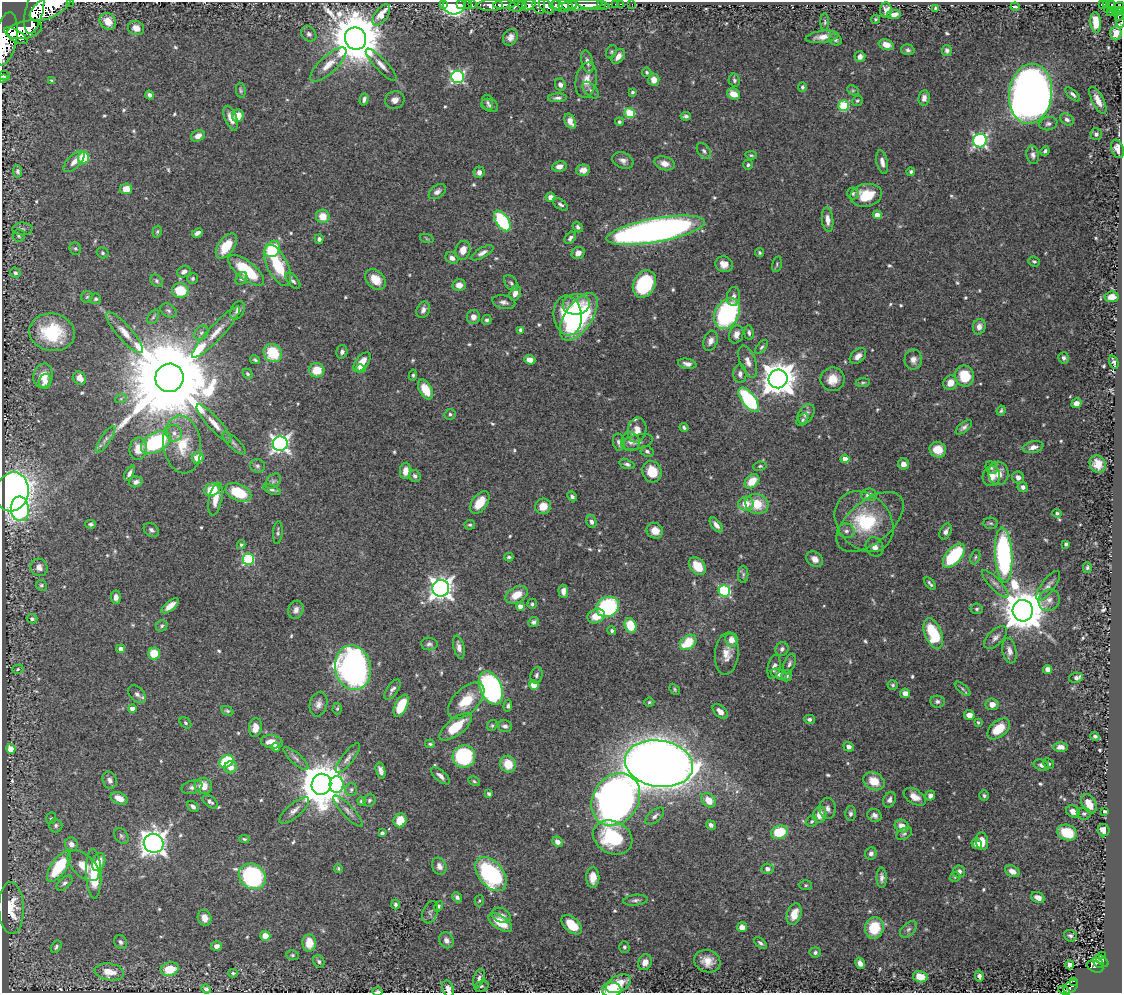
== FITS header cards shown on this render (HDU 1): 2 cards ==
NAXIS1  =                 1120
NAXIS2  =                  991

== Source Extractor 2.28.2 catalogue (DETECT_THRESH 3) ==
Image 1120 x 991 px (HDU 1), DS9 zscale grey, 1 PNG px = 1 image px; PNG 1124 x 995 px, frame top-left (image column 1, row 991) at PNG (2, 2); each listed source drawn as its Kron ellipse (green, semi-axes under 4 px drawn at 4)
Background 0.546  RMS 0.016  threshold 0.047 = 3 sigma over >= 5 px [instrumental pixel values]
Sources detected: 621; of the 621, the 500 brightest by FLUX_AUTO listed and drawn (121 fainter detections omitted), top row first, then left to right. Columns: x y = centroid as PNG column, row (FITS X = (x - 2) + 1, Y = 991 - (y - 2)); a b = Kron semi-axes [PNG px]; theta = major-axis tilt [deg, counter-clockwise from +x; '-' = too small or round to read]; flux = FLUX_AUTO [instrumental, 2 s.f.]
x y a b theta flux
70 2 2 2 - 32
443 4 3 2 - 12
461 4 3 2 - 16
468 4 3 2 - 11
601 4 3 3 - 80
615 4 2 2 - 5.6
620 4 3 2 - 18
632 4 2 2 - 4.2
1106 4 4 3 - 110
454 5 11 9 5 220
472 5 3 2 - 25
490 5 13 5 1 1100
504 5 11 4 1 850
522 5 4 3 - 120
529 5 7 5 29 500
539 5 9 6 -81 400
556 5 7 4 -5 680
562 5 10 6 -6 820
572 5 5 4 - 340
581 5 22 5 3 770
593 5 17 5 -6 280
1102 5 4 3 - 48
1112 5 4 3 - 110
51 6 23 10 29 3900
517 6 8 5 6 280
546 6 9 5 -40 350
1015 7 4 3 - 1.9
1118 7 6 4 34 140
936 8 4 3 - 2.5
1107 9 3 2 - 1.8
886 10 8 6 89 5.9
34 11 23 9 77 3100
1119 11 3 2 - 65
1110 12 2 2 - 4.2
1115 12 4 3 - 44
894 14 7 4 6 6
1119 14 7 3 72 110
381 15 12 6 53 17
876 19 4 4 - 1.8
108 21 9 7 -51 13
1120 21 7 3 -87 35
825 22 9 4 90 2
1096 22 10 5 -85 18
136 28 8 7 - 9
24 30 18 8 12 2800
1116 33 7 5 84 8
309 34 8 6 -46 3.7
16 36 13 5 -32 1000
510 37 8 7 - 5.7
822 37 16 6 7 9.3
355 38 11 10 - 7200
6 39 27 11 79 3300
835 40 6 5 - 2.2
886 45 8 5 -17 9.1
908 50 7 5 -17 2.5
947 50 5 5 - 3.3
611 52 7 5 60 1.6
618 56 8 5 53 7.3
860 56 5 5 - 5.2
587 62 11 5 -77 4.8
328 65 23 8 43 15
381 65 21 6 -47 8.4
647 72 5 4 - 1.9
4 76 6 4 -8 1.8
458 77 6 6 - 210
2 79 3 2 - 3.4
586 80 18 10 80 12
654 80 6 5 - 10
734 80 6 5 - 2.8
52 81 4 3 - 1.6
560 85 6 5 - 4.2
802 87 5 4 - 2
241 90 7 4 -80 1.9
590 90 10 6 -47 3.6
853 90 6 4 -27 1.6
632 92 4 3 - 1.6
734 94 7 5 -30 12
1030 94 30 21 83 1500
1073 94 9 4 -42 2.8
150 95 4 4 - 3.5
557 98 9 4 2 3.2
924 98 8 5 84 5.5
364 99 6 4 73 3.1
395 100 10 8 22 6.5
1098 100 15 6 -62 9.6
857 101 5 5 - 1.7
488 102 8 5 -80 2.7
490 105 9 6 -21 2.9
843 106 5 5 - 66
629 113 5 5 - 57
238 116 6 6 - 13
686 116 5 4 - 2.5
231 118 13 6 -69 10
1067 119 7 5 -32 3.2
570 121 8 5 -64 8.6
619 122 4 4 - 2.3
1048 124 9 6 12 3.6
1096 134 6 5 - 3.1
198 136 7 5 25 6.7
980 141 7 6 - 230
1118 149 9 6 -70 8.4
704 151 9 6 -52 3.1
1045 151 5 3 - 2.2
751 155 6 4 -9 1.8
1033 155 9 6 -81 3.9
84 158 6 5 - 44
623 160 11 8 -21 5.6
74 161 13 6 45 7.4
882 162 12 5 -78 6.2
664 163 10 7 -16 9.7
748 165 5 5 - 1.9
559 166 7 5 12 6
583 170 7 5 4 6.3
18 171 6 4 -84 2.6
479 172 6 5 - 5
911 172 4 4 - 2.5
126 189 6 5 - 13
437 192 10 6 36 4.6
853 193 6 6 - 2.3
866 195 16 11 10 30
550 197 5 4 - 5.8
560 204 8 4 -35 2.9
877 215 4 4 - 7.8
323 216 7 6 - 16
828 220 12 5 -84 7.7
502 221 12 6 -56 80
578 227 5 4 - 2.8
22 229 10 6 1 3.5
656 230 50 12 10 690
157 232 6 4 74 1.6
197 233 6 4 26 3.8
19 235 6 6 - 2.4
570 238 7 5 48 3.2
319 239 5 4 - 3
427 239 7 4 -19 1.6
226 246 14 8 54 28
75 249 6 5 - 2.1
272 249 9 7 48 66
463 250 9 7 75 11
102 253 6 5 - 2.2
482 253 12 5 30 4.7
578 253 7 5 35 6.7
760 253 5 4 - 1.7
452 258 7 5 -31 5.9
1034 261 6 4 -21 1.8
724 264 9 8 - 8.8
777 264 8 4 78 1.9
278 266 22 10 -64 44
246 270 22 9 -39 58
184 272 7 5 28 4.4
15 273 5 5 - 2
193 279 5 5 - 2.5
241 279 7 5 50 2.7
375 280 12 8 -44 17
156 281 7 5 -47 2.2
293 281 10 5 -51 3.2
511 283 9 5 -52 2.7
644 284 14 11 63 90
459 285 6 6 - 7.9
180 290 8 7 - 31
515 293 8 5 74 7.1
733 296 9 6 81 5.3
87 297 6 5 - 2.1
1112 297 7 5 8 8.2
96 299 5 5 - 2.2
504 302 12 6 -12 4.3
576 304 13 10 6 18
168 310 9 6 -32 3.1
238 310 10 6 62 5.4
423 310 8 6 65 4.9
727 313 16 12 59 150
568 315 20 14 -82 46
153 317 8 5 60 2.1
473 317 7 6 - 5.8
579 317 27 13 56 140
487 320 5 4 - 2.5
979 327 8 6 75 6.5
521 330 4 4 - 5.8
52 332 23 18 -12 59
216 332 34 7 47 17
125 333 26 7 -49 14
201 333 8 6 44 3
749 333 7 4 -83 2.7
736 334 9 7 72 7.2
710 341 10 6 70 6.1
762 347 8 4 52 2.5
342 352 7 5 75 3.6
273 353 10 8 -44 42
858 356 9 6 42 6.5
1064 358 5 5 - 2.8
255 360 5 3 - 1.7
530 360 6 4 -21 8.1
913 360 10 8 89 6.7
748 361 17 8 -70 8.6
362 362 11 6 50 15
1114 362 7 3 -71 2.5
687 364 9 5 -9 4.7
361 369 5 4 - 8.8
317 370 7 7 - 22
248 374 5 4 - 1.9
740 374 9 6 90 4.8
413 375 5 4 - 1.7
43 376 12 9 75 15
965 376 10 9 - 32
79 378 7 6 - 8.2
169 378 14 14 - 29000
778 379 9 9 - 2200
832 379 12 12 - 16
45 381 7 6 - 4.9
863 383 7 3 5 1.7
950 383 7 7 - 11
425 390 11 6 -61 24
121 398 6 4 21 1.6
749 400 14 6 -53 120
1076 403 5 4 - 7.9
1001 410 5 3 - 1.8
450 414 5 5 - 2.2
806 414 11 7 56 6
802 420 7 5 53 2.3
214 423 25 6 -48 12
684 427 4 3 - 2.3
964 427 10 4 39 3.7
637 430 12 9 80 14
174 433 8 7 - 5.1
106 439 15 5 56 4.7
156 442 16 9 30 120
619 442 8 5 -80 3.9
630 442 9 9 - 5.8
637 442 16 7 13 6
234 443 15 5 -45 4.2
280 444 7 7 - 430
182 445 29 19 -83 39
1033 447 10 5 13 6.5
138 449 11 9 85 14
938 450 8 8 - 16
647 451 7 5 -26 3
198 458 6 5 - 17
845 459 4 4 - 13
627 464 8 4 -17 2.7
903 464 5 5 - 7.9
1098 464 9 7 -62 12
257 466 7 6 - 2.8
760 466 7 4 9 1.8
991 468 7 5 -54 2
405 471 8 5 86 8.8
652 472 11 9 -66 23
129 473 8 4 64 3.6
998 473 12 10 -85 12
415 476 6 5 - 3.1
991 476 10 8 73 11
1018 477 6 5 - 5.1
273 481 9 6 45 3.1
752 481 8 6 42 18
136 482 7 5 14 3.7
1023 487 5 5 - 3.9
212 490 8 6 16 33
272 490 9 4 -20 3
12 492 20 16 75 880
238 492 13 8 -25 40
869 495 8 6 6 7.8
572 496 5 4 - 3
215 499 17 6 78 13
480 503 13 7 54 17
746 504 8 7 - 15
757 504 12 10 -18 25
543 506 8 7 - 13
20 509 12 9 -84 100
1057 513 4 4 - 1.8
864 521 33 26 -49 61
592 522 6 5 - 3.3
870 522 40 21 39 57
991 523 7 5 -3 2.1
91 524 5 4 - 2.6
470 525 5 4 - 2
716 525 8 4 -52 5.9
151 530 8 6 -40 3.5
655 531 8 7 - 11
846 531 9 7 -10 4.3
278 532 11 5 86 2.6
946 532 8 5 64 4.3
1066 544 4 3 - 2.2
241 545 4 4 - 1.7
874 547 10 8 -58 6.8
1004 555 27 8 -87 220
954 556 14 7 49 86
509 557 4 3 - 2
975 557 7 4 69 1.9
248 559 6 5 - 100
815 559 9 7 -39 7
697 566 10 7 -48 24
39 567 9 8 - 5.8
1087 567 5 4 - 2
743 574 8 5 90 2.5
930 584 7 3 -50 2.3
995 584 18 5 -46 5.5
41 585 5 5 - 2
1048 586 18 6 53 5.6
441 588 8 8 - 760
563 591 6 5 - 5.3
724 591 6 5 - 130
517 595 12 7 29 16
116 597 7 5 -85 5.8
1049 600 11 10 - 7.6
532 604 5 4 - 2.1
170 606 10 4 39 9.6
520 607 4 4 - 10
608 607 11 10 - 130
977 609 6 5 - 2.3
296 610 9 7 70 5.7
1023 611 11 10 - 4100
596 616 9 7 18 17
32 619 5 4 - 3.4
533 622 5 5 - 2.8
630 625 7 5 -67 35
162 626 6 5 - 2.3
612 631 5 4 - 2.5
933 633 16 8 -69 54
995 637 14 7 44 5.8
731 640 7 6 - 9.8
688 642 9 6 39 37
429 644 8 6 -8 2.9
459 647 12 5 -77 5.4
121 649 4 4 - 4.9
782 649 7 6 - 4.1
1009 651 13 7 -79 6.7
727 653 21 12 84 14
154 654 6 6 - 22
789 664 10 5 67 3.2
774 667 12 6 77 5.4
353 668 22 18 -80 440
18 669 6 4 19 1.7
1047 669 4 4 - 5.5
779 674 8 5 -22 4.1
536 675 8 6 73 3
786 676 5 5 - 2.9
1076 678 7 5 8 4.1
534 685 5 4 - 17
893 685 5 4 - 1.9
491 688 17 10 -65 230
392 689 11 5 55 3.9
675 689 6 4 -45 1.6
963 689 10 4 -41 2.1
905 693 5 4 - 6
137 694 10 7 -45 4.9
466 701 22 12 46 29
649 702 5 4 - 1.7
937 702 7 6 - 2.9
318 704 12 8 76 6.1
992 704 6 6 - 7.6
401 706 12 6 63 38
508 706 6 4 85 2.3
132 709 4 4 - 6.9
337 709 6 4 88 1.9
227 711 6 4 -22 1.9
720 711 9 5 -43 7.7
969 715 5 5 - 7.6
809 719 5 4 - 2.6
978 722 4 3 - 1.7
185 723 6 4 -41 2
492 725 6 5 - 1.7
505 726 7 5 -14 3.7
456 727 19 8 38 35
255 728 9 6 82 9.5
999 729 13 8 41 27
1095 736 4 4 - 2.3
272 742 11 6 -9 12
430 744 5 3 - 1.7
276 747 4 4 - 5.1
849 747 5 4 - 4.5
1061 747 7 5 -2 6
11 749 5 4 - 16
464 756 11 11 - 100
296 758 16 5 -42 4.3
348 758 18 6 52 5.4
226 761 8 6 35 64
508 764 8 8 - 19
659 764 34 23 -9 2000
1049 764 6 5 - 2
1041 765 8 5 -20 3.9
231 767 6 6 - 9.2
381 770 8 4 -74 5.7
440 776 11 5 -41 5.4
110 780 9 7 -67 5.1
474 781 6 4 -30 1.7
874 781 11 8 -29 18
321 784 10 9 - 4500
337 785 8 7 - 76
203 786 9 8 - 15
192 787 10 6 14 3.9
351 789 7 6 - 2.5
489 794 4 3 - 2.4
930 796 5 5 - 3.9
984 796 5 5 - 2.1
915 797 12 7 -32 9.9
119 798 9 5 -25 12
369 800 6 5 - 2.4
616 800 28 22 56 920
709 800 8 6 -45 14
890 800 8 6 70 3.7
361 801 4 4 - 2.2
210 802 9 5 -37 3.3
1089 804 10 6 -61 17
193 807 6 4 -41 3.7
827 808 11 8 -87 5.4
294 810 19 7 40 7.2
348 811 21 5 -47 6.3
1073 811 7 5 -30 6.5
1105 811 4 3 - 2.1
850 814 7 5 90 2.8
1084 814 7 6 - 2.6
820 815 8 6 77 12
874 815 7 6 - 4.2
655 816 11 6 39 3.9
51 818 6 5 - 1.7
400 820 7 6 - 18
812 821 6 5 - 1.9
56 825 7 6 - 3.1
711 825 5 4 - 3.1
902 826 7 6 - 9.9
1104 830 6 5 - 9.1
779 832 9 6 15 38
382 833 4 3 - 2.2
1067 833 10 7 -19 37
904 834 8 5 30 2.6
121 836 9 6 -54 2.7
613 837 20 16 -27 88
244 839 5 4 - 1.6
982 841 9 6 -84 12
557 842 5 5 - 6.1
154 843 10 9 - 1000
71 844 7 6 - 6.1
977 844 5 4 - 8.6
871 853 6 5 - 3.8
99 862 9 6 71 15
59 866 18 7 55 58
83 866 19 11 -43 16
439 866 9 7 -65 5.9
338 868 4 4 - 1.6
767 869 6 5 - 4.4
959 871 6 6 - 3.6
1012 871 8 5 -28 7.2
94 874 25 7 -88 44
491 874 19 12 -51 140
252 876 14 12 -36 150
593 877 10 6 88 12
955 877 5 4 - 1.5
882 878 10 5 -89 4.6
64 883 9 5 42 3.1
806 885 6 5 - 1.7
457 897 5 4 - 3
1038 897 7 5 -30 7.8
635 900 12 5 7 3.6
479 901 6 4 73 1.6
395 904 5 4 - 2.3
439 906 5 4 - 2
11 908 26 13 -88 30
430 912 11 7 69 3.7
794 914 11 7 72 17
501 915 10 7 -28 5.8
205 918 8 6 -70 8.3
500 922 13 6 -34 25
572 925 12 7 -42 29
742 927 5 5 - 6.4
874 928 11 9 78 36
908 929 10 6 44 3.7
265 936 5 5 - 11
1070 936 6 5 - 3
446 940 8 7 - 5.8
121 942 7 6 - 3.1
309 943 8 7 - 17
760 943 7 4 -40 2.5
217 946 5 5 - 4.8
56 947 7 4 59 2.6
624 947 6 5 - 1.9
815 953 6 5 - 2.4
292 955 6 5 - 1.6
1102 955 4 3 - 17
319 961 6 5 - 2.4
707 961 13 11 -18 14
1102 961 7 3 -41 110
645 962 8 6 68 10
860 963 6 4 -59 6.1
1098 963 6 3 -43 88
1070 965 4 4 - 7.6
1095 967 9 5 -22 120
170 969 9 6 13 28
109 972 15 8 -9 15
233 973 5 3 - 1.6
979 976 5 4 - 3.7
920 977 7 5 -12 15
479 978 10 5 71 3.9
1073 981 3 2 - 13
618 984 13 8 27 20
482 986 7 5 17 2.2
1071 987 8 5 41 160
206 989 5 4 - 3.3
448 989 9 5 -68 8.8
612 990 10 7 2 38
1064 990 6 3 -28 64
378 991 5 2 - 2.8
At the frame edge (FLAGS 8, measured only in part): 10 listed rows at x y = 70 2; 51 6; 34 11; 1120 21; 6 39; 2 79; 448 989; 612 990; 1064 990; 378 991
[121 fainter detections neither listed nor drawn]